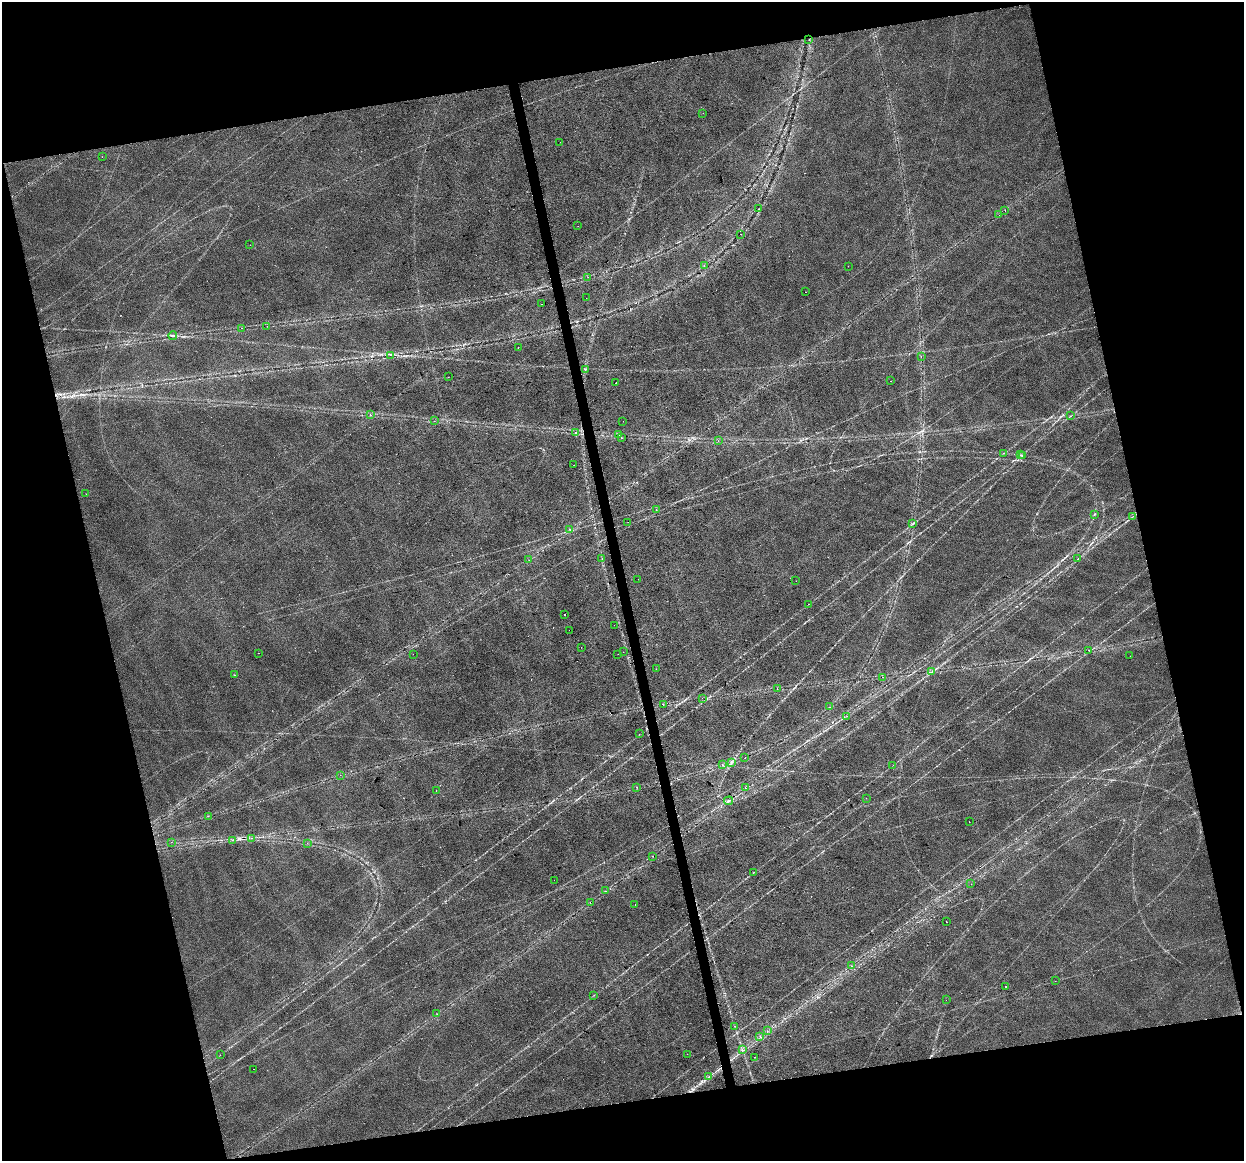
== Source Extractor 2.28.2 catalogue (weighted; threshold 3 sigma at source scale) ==
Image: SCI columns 1-4965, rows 81-4714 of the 4965 x 4747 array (HDU 1 of 3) = the unmasked area's bounding box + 8 px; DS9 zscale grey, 4 x 4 block average (1 PNG px = mean of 4 x 4 image px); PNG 1246 x 1163 px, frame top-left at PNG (2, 2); each listed source drawn as its Kron ellipse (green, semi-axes under 4 px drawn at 4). Shown black and unused: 27% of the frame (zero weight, under 2 of 3 exposures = <1% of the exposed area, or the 3 px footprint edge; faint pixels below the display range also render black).
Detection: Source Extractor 2.28.2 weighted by HDU 2 'WHT'. Background 0.0253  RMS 0.0084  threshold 0.0378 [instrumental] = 3 sigma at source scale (4.5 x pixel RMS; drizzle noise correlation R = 1.50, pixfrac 1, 0.0396/0.0396 arcsec/px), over >= 5 px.
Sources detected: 124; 2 too faint to see at this stretch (4 x 4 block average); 11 cosmic-ray / hot-pixel residue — neither listed nor drawn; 1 inside a brighter listed object's ellipse — not listed separately; the other 110 listed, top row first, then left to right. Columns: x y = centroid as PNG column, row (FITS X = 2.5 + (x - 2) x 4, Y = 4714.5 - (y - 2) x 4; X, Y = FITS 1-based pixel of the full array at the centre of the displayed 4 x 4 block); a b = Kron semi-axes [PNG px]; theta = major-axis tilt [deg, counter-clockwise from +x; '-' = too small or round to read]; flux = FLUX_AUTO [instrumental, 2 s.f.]
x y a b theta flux
809 40 2 2 - 1.1
703 113 2 2 - 1.2
560 142 2 2 - 0.88
102 157 2 2 - 1.3
758 209 2 2 - 1.4
1005 210 2 2 - 2.2
999 215 2 2 - 1.4
578 226 2 2 - 0.95
741 234 2 2 - 2.4
250 245 2 2 - 0.76
704 266 2 2 - 1
848 266 2 2 - 2.4
588 277 2 2 - 0.78
806 292 2 2 - 3.4
586 298 2 2 - 0.9
542 304 2 2 - 1.1
267 326 2 2 - 1
241 328 2 2 - 4.3
173 336 4 2 - 7.5
518 347 2 2 - 6.5
391 355 2 2 - 3
921 357 2 2 - 1.2
585 369 2 2 - 1.9
448 377 2 2 - 1.3
890 381 2 2 - 0.66
616 382 2 2 - 1
370 415 2 2 - 2.9
1071 416 2 2 - 1.5
434 421 2 2 - 2.1
623 421 2 2 - 0.88
576 432 2 2 - 13
618 435 2 2 - 3.9
621 438 2 2 - 3.9
718 441 2 2 - 2.2
1004 453 2 2 - 2.2
1020 455 2 2 - 1.4
1023 455 2 2 - 2.3
574 465 2 2 - 1.4
86 494 2 2 - 1.3
656 510 2 2 - 6.4
1094 514 3 2 - 3.4
1133 517 3 2 - 2.8
628 522 2 2 - 2.2
913 524 2 2 - 1.8
570 529 2 2 - 2.7
602 558 2 2 - 1.2
1078 559 3 2 - 3.3
529 560 2 2 - 0.7
638 579 2 2 - 0.77
796 581 2 2 - 1.3
809 604 2 2 - 0.88
564 614 2 2 - 6
614 625 2 2 - 1.9
569 630 2 2 - 2.3
581 647 2 2 - 0.88
1088 650 2 2 - 1.1
623 652 2 2 - 0.6
258 653 2 2 - 5.2
413 654 2 2 - 0.75
618 654 2 2 - 0.77
1130 656 2 2 - 1.6
656 669 2 2 - 1.5
932 672 3 2 - 6.6
234 675 2 2 - 2.6
883 677 2 2 - 1.7
777 689 2 2 - 1.5
702 698 2 2 - 0.86
663 705 2 2 - 2.2
829 707 2 2 - 1.3
847 716 2 2 - 1.8
639 734 2 2 - 0.68
745 758 2 2 - 1.4
731 762 2 2 - 4.2
722 765 2 2 - 1.4
893 765 2 2 - 1.3
340 775 2 2 - 0.91
636 787 2 2 - 3.1
745 788 2 2 - 3
436 791 2 2 - 3.2
866 798 2 2 - 1.3
728 801 4 2 - 8.7
208 816 2 2 - 1.7
969 822 2 2 - 1
252 838 2 2 - 3.7
233 840 2 2 - 2
171 842 2 2 - 0.74
307 843 2 2 - 0.93
653 856 2 2 - 2.4
753 873 2 2 - 1.3
554 880 2 2 - 0.81
971 884 2 2 - 1.1
605 891 2 2 - 3.5
590 903 2 2 - 3.2
635 904 2 2 - 4.2
946 922 2 2 - 2.6
851 966 2 2 - 3
1055 981 2 2 - 0.93
1006 987 2 2 - 3.3
594 995 2 2 - 1.4
946 1000 2 2 - 0.64
437 1014 2 2 - 0.85
735 1026 2 2 - 1.5
767 1031 2 2 - 2.4
760 1036 2 2 - 1.8
742 1049 2 2 - 3.7
687 1054 2 2 - 1
220 1055 2 2 - 0.74
754 1057 2 2 - 1.7
253 1069 2 2 - 0.9
708 1077 3 2 - 3.7
Diffuse or blended objects may show on this block-average render without a row.